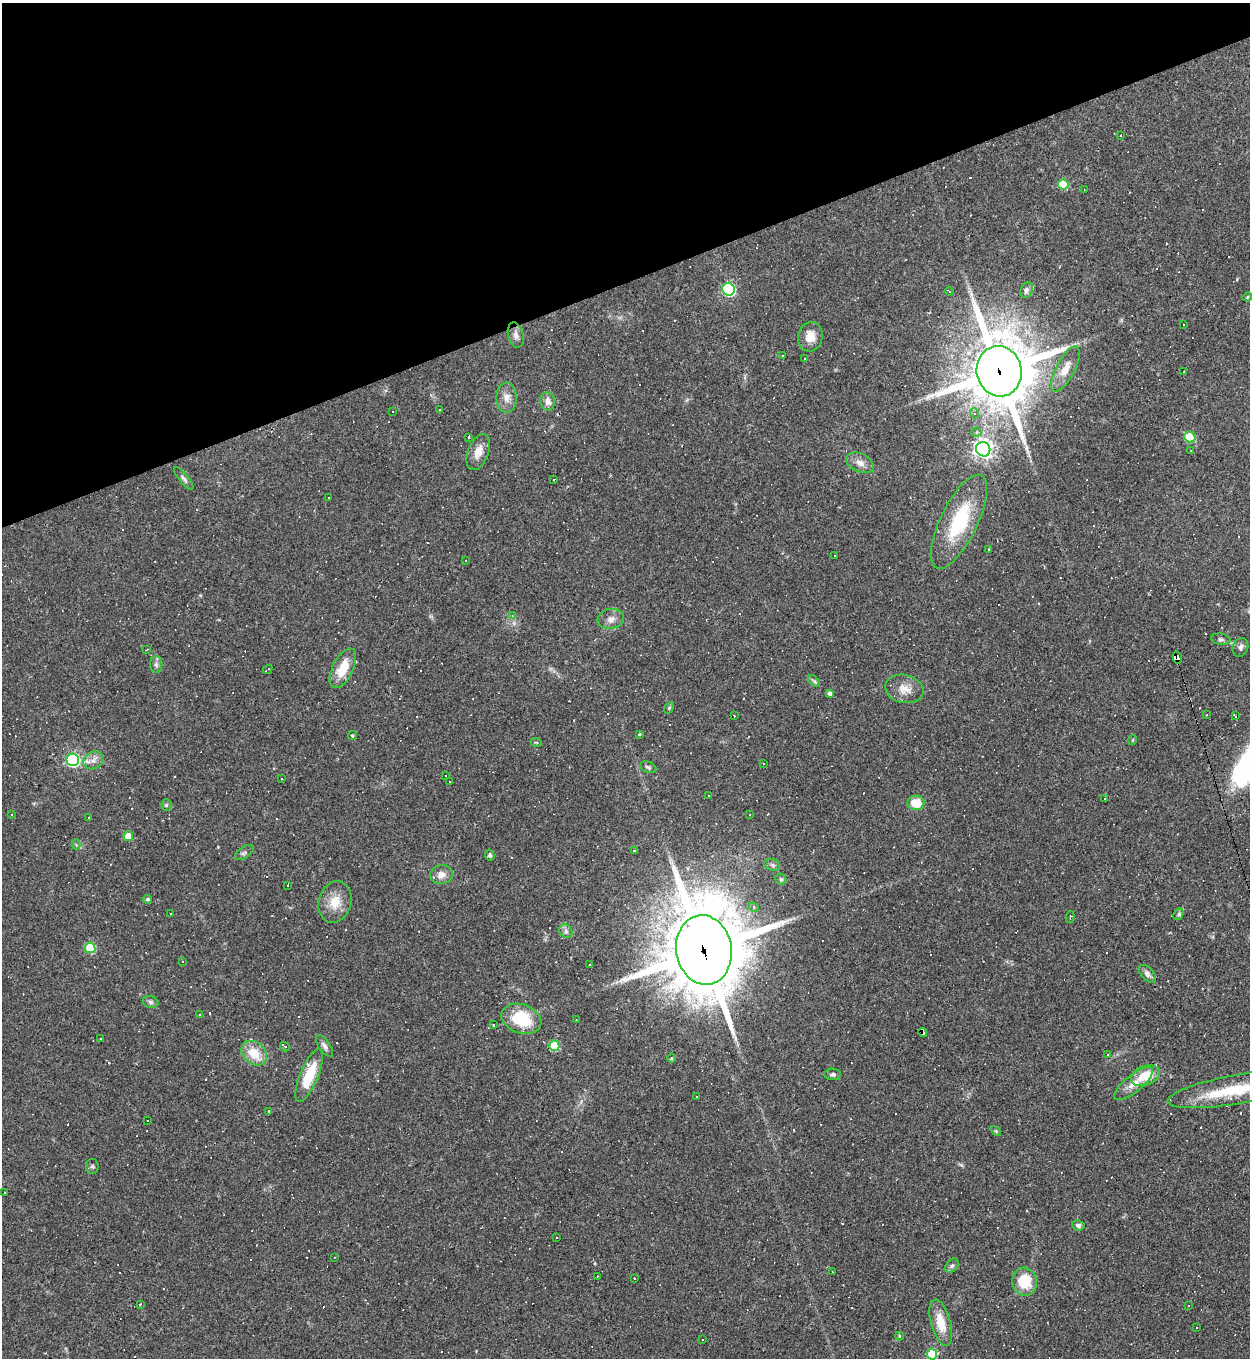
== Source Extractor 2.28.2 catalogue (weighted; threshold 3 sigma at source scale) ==
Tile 3 of 4 x 4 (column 3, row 1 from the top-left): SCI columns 2640-3887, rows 4067-5422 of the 5406 x 5422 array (HDU 1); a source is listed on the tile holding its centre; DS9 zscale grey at full resolution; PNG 1252 x 1360 px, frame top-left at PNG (2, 3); each listed source drawn as its Kron ellipse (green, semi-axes under 4 px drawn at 4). Shown black and unused: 21% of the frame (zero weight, under 2 of 3 exposures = <1% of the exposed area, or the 3 px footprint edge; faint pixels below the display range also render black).
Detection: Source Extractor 2.28.2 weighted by HDU 2 'WHT'; one run over the whole footprint, this tile lists its part. Background 0.0453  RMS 0.005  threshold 0.0224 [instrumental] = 3 sigma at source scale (4.5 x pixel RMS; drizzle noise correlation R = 1.50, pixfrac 1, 0.05/0.05 arcsec/px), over >= 5 px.
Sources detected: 234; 104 cosmic-ray / hot-pixel residue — neither listed nor drawn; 2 inside a brighter listed object's ellipse — not listed separately; the other 128 listed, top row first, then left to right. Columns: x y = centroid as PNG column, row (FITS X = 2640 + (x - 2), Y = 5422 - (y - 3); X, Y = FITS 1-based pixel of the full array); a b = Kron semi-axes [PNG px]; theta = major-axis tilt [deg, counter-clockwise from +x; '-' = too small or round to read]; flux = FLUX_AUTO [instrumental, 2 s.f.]
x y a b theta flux
1120 135 3 3 - 1.7
1063 184 5 5 - 18
1084 190 3 2 - 0.4
728 289 6 6 - 72
1027 290 8 6 63 1.8
949 291 4 2 - 0.42
1247 297 5 3 - 0.52
1183 325 3 2 - 0.5
516 335 13 7 -77 2.3
810 337 15 12 77 6.2
782 355 3 2 - 0.86
805 358 2 2 - 0.5
1065 369 25 9 63 6.1
999 371 25 22 -77 3200
1184 372 3 3 - 3.4
507 398 15 10 89 4.2
548 401 9 7 -82 3.1
439 410 3 3 - 0.86
392 412 3 3 - 1.1
974 413 5 3 - 0.67
976 432 5 4 - 0.96
468 437 3 3 - 23
1190 437 6 5 - 18
983 449 7 7 - 270
1191 451 2 2 - 0.36
478 452 19 10 69 5.5
860 463 15 9 -24 3.8
184 479 14 4 -51 1.5
554 479 2 2 - 0.49
328 498 3 3 - 1.2
959 522 51 18 64 34
989 549 3 2 - 0.3
834 555 3 2 - 0.51
466 561 2 2 - 0.32
512 616 4 4 - 0.56
611 619 13 10 11 3.2
1221 639 9 5 -8 1.2
1240 647 10 7 68 1.7
147 649 3 2 - 0.32
1177 657 6 4 -76 97
156 665 8 6 -88 1.4
343 668 21 10 64 12
268 669 5 2 - 0.83
814 681 7 4 -45 0.86
904 689 19 14 -13 6.1
830 693 4 4 - 1.5
669 708 6 4 58 0.57
734 715 3 2 - 0.53
1206 715 3 2 - 0.35
1235 716 4 3 - 2.4
639 734 3 2 - 0.6
352 736 4 4 - 0.8
1133 740 5 3 - 0.38
536 742 6 3 -19 0.48
73 760 6 6 - 95
93 760 10 8 29 3
763 764 3 3 - 1.4
648 767 8 5 -24 1
446 775 3 3 - 11
282 779 3 3 - 0.61
450 781 3 3 - 1.8
708 796 2 2 - 0.38
1105 799 3 3 - 0.47
916 803 8 7 - 9.3
166 805 6 5 - 0.76
11 814 3 2 - 0.44
750 815 3 2 - 0.33
89 817 2 2 - 0.44
128 836 5 4 - 8.1
76 844 5 4 - 0.9
634 851 4 3 - 0.45
244 852 10 5 35 1.4
490 855 5 4 - 1.1
772 865 8 6 -22 1.2
441 874 11 9 13 3.4
781 879 6 5 - 0.81
288 885 3 2 - 0.77
148 899 4 4 - 0.95
335 902 21 16 74 9.2
754 907 5 4 - 0.95
171 913 3 2 - 0.63
1178 914 6 4 64 0.95
1070 917 6 2 79 0.5
566 931 7 6 - 1.4
90 948 5 5 - 28
704 950 35 28 -81 5400
183 962 4 3 - 0.57
590 965 3 3 - 3.7
1147 974 11 6 -46 2.1
151 1002 8 6 -17 1.2
200 1014 3 2 - 0.42
521 1019 20 14 -20 20
576 1020 3 2 - 0.32
493 1025 3 3 - 0.41
923 1032 4 3 - 11
101 1038 3 3 - 1.2
324 1046 12 5 -55 1.9
554 1046 5 5 - 22
285 1047 5 4 - 0.67
254 1053 14 10 -41 11
1107 1054 3 2 - 0.37
672 1058 5 3 - 0.49
833 1074 8 6 -4 1.3
309 1076 28 9 67 16
1145 1076 15 9 21 11
1133 1084 23 8 39 6
1236 1089 69 14 10 29
697 1097 3 3 - 4.1
269 1111 4 3 - 0.42
147 1121 3 2 - 0.7
996 1131 6 3 -44 0.6
92 1166 7 6 - 1.1
4 1192 3 2 - 0.44
1078 1225 6 5 - 1.5
557 1238 3 2 - 0.55
335 1257 3 2 - 0.28
952 1266 8 5 49 1.1
832 1272 2 2 - 0.29
597 1276 2 2 - 0.45
634 1278 3 3 - 1.1
1025 1282 14 12 -75 14
140 1304 3 3 - 1.1
1188 1305 3 3 - 0.53
941 1323 24 9 -74 9.5
1196 1328 3 3 - 0.64
899 1336 4 4 - 0.49
702 1339 3 2 - 0.4
932 1354 5 5 - 26
Overlapping masked pixels (flux is a lower limit): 4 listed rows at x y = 999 371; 1177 657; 704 950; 923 1032
Isophote crosses this tile's border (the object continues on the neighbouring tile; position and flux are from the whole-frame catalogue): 2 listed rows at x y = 1236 1089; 932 1354
Unlisted compact peaks at least as high as the median listed source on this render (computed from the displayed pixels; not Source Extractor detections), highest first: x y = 961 1165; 1237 279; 218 847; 595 1263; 1121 320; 200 595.